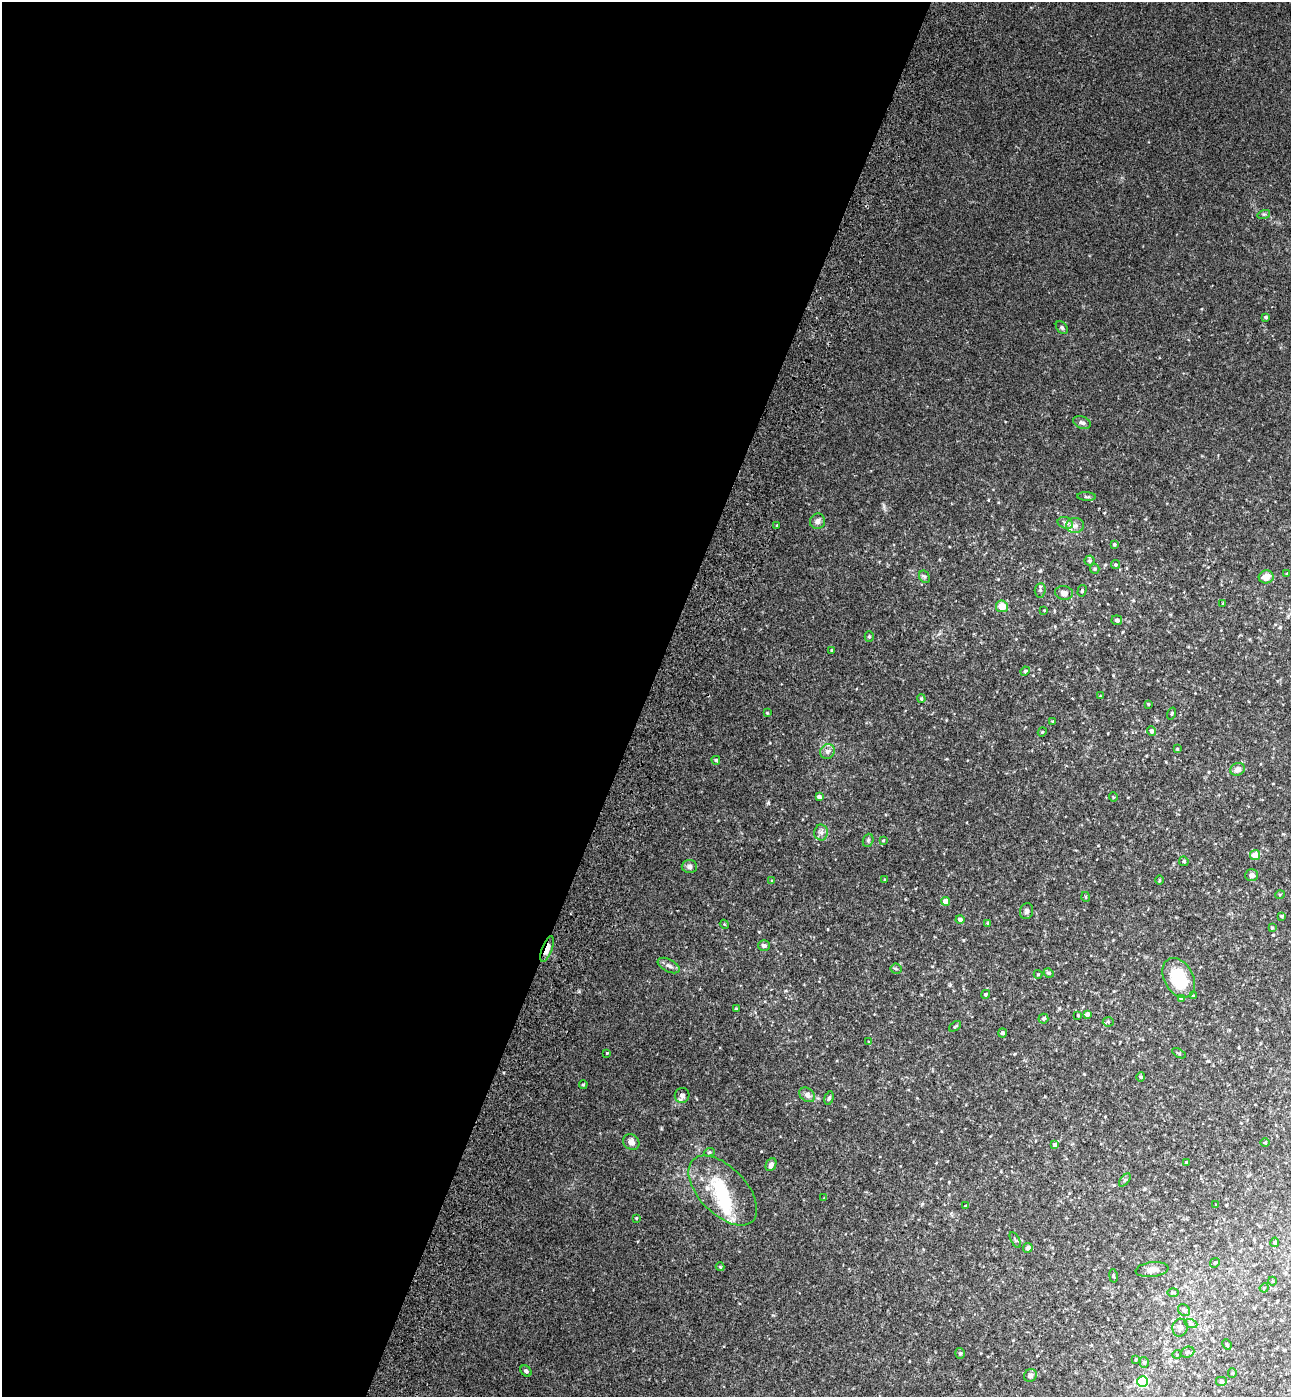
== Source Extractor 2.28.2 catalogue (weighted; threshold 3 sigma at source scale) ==
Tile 5 of 4 x 4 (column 1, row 2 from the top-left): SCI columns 393-1681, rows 2853-4247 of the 5802 x 5712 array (HDU 1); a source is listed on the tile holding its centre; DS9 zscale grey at full resolution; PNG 1293 x 1399 px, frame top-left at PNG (2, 2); each listed source drawn as its Kron ellipse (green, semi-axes under 4 px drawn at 4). Shown black and unused: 50% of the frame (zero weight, under 3 of 4 exposures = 6% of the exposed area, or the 3 px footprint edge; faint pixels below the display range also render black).
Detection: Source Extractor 2.28.2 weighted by HDU 2 'WHT'; one run over the whole footprint, this tile lists its part. Background 0.0419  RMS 0.0055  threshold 0.0248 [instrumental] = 3 sigma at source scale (4.5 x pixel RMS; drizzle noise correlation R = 1.50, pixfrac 1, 0.05/0.05 arcsec/px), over >= 5 px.
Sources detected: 124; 1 inside a brighter object's white glare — neither listed nor drawn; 3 inside a brighter listed object's ellipse — not listed separately; the other 120 listed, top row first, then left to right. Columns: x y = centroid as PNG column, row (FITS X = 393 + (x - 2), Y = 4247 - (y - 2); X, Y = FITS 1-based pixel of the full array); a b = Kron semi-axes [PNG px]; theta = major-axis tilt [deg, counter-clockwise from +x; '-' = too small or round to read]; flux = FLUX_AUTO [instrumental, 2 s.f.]
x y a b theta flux
1264 214 6 4 17 0.88
1266 317 4 3 - 0.89
1062 327 7 5 -50 0.9
1082 422 9 6 -20 1.5
1087 497 9 4 -4 0.96
817 521 8 7 - 2.3
1065 523 8 5 -21 1.6
777 525 4 3 - 0.41
1075 526 9 7 4 2.4
1114 544 4 3 - 0.85
1089 561 5 5 - 0.81
1115 565 4 4 - 0.77
1095 569 5 4 - 0.65
1287 574 4 4 - 0.64
924 577 6 5 - 0.96
1266 577 7 6 - 5.1
1040 590 7 5 84 1.2
1082 591 6 4 75 0.82
1064 593 9 7 -8 2.5
1223 604 3 3 - 0.46
1002 606 6 6 - 6.1
1044 610 3 2 - 0.31
1117 620 5 5 - 1.2
869 637 5 4 - 0.65
831 650 3 3 - 0.49
1025 671 5 4 - 0.6
1100 696 3 3 - 0.33
921 699 4 3 - 0.66
1148 704 4 3 - 0.44
767 713 3 3 - 0.44
1172 714 6 3 71 0.51
1053 721 3 3 - 0.43
1151 731 5 4 - 1.8
1042 732 4 3 - 0.48
1177 749 4 4 - 0.58
827 751 8 7 - 2.1
716 760 4 4 - 0.8
1237 769 7 6 - 2.4
819 797 4 4 - 1.4
1113 797 5 3 - 0.38
821 833 8 6 -88 1.8
868 840 7 5 69 0.92
883 841 4 3 - 0.46
1255 855 5 4 - 7.4
1184 861 5 4 - 0.81
689 866 7 6 - 1.6
1252 875 6 6 - 2.3
772 880 4 3 - 0.37
885 880 4 3 - 0.59
1159 880 4 3 - 0.46
1280 894 5 3 - 0.45
1086 897 5 3 - 0.49
945 901 4 4 - 4.5
1027 911 8 6 75 1.5
1281 916 3 3 - 0.54
960 920 4 4 - 2.1
988 923 4 4 - 0.47
724 924 5 3 - 0.45
1272 928 4 4 - 0.59
764 946 6 5 - 1.4
547 949 14 5 70 6.1
669 965 12 6 -27 2
896 969 5 5 - 0.88
1049 973 5 4 - 0.88
1038 974 4 4 - 0.47
1179 978 21 14 -61 23
985 994 5 4 - 0.9
1193 996 3 3 - 0.68
1181 998 4 4 - 1
736 1008 4 4 - 0.62
1087 1014 4 4 - 1.5
1078 1015 3 3 - 0.63
1043 1019 5 5 - 1.5
1108 1022 5 5 - 0.71
955 1026 7 3 37 0.7
1002 1033 4 4 - 1.3
869 1042 3 2 - 0.36
607 1053 3 2 - 0.37
1179 1053 7 3 -29 0.57
1141 1077 5 4 - 0.63
583 1084 4 3 - 0.55
682 1095 7 7 - 2.2
807 1095 8 6 -36 2.1
829 1098 7 4 73 0.9
631 1142 8 7 - 2.9
1265 1143 5 3 - 0.44
1055 1145 4 4 - 1.8
709 1152 5 4 - 0.67
1187 1163 3 3 - 1.2
771 1165 7 5 63 1.9
1125 1180 8 4 53 0.92
723 1190 43 23 -46 28
824 1198 3 3 - 0.35
1216 1204 3 2 - 0.33
966 1206 3 3 - 0.72
636 1218 3 3 - 0.46
1015 1240 9 3 -61 0.72
1275 1242 5 4 - 0.84
1028 1248 5 4 - 2.4
1215 1263 5 4 - 0.76
720 1267 4 4 - 0.49
1152 1270 16 7 7 3
1113 1276 7 3 -80 0.57
1272 1281 4 3 - 0.37
1264 1288 5 3 - 0.45
1173 1293 6 4 0 0.62
1184 1310 6 5 - 1.1
1191 1324 6 4 -19 0.88
1180 1328 9 7 76 2.5
1227 1345 5 3 - 0.59
1187 1352 7 5 22 1.2
960 1353 5 4 - 0.77
1177 1354 5 3 - 0.41
1136 1359 4 3 - 0.46
1144 1362 5 4 - 0.92
526 1371 6 5 - 1.1
1232 1373 5 4 - 0.55
1030 1375 7 6 - 1.9
1221 1381 6 5 - 0.88
1143 1382 5 5 - 53
Overlapping masked pixels (flux is a lower limit): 1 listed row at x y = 547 949
Unlisted compact peaks at least as high as the median listed source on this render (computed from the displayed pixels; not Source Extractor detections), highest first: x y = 884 506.